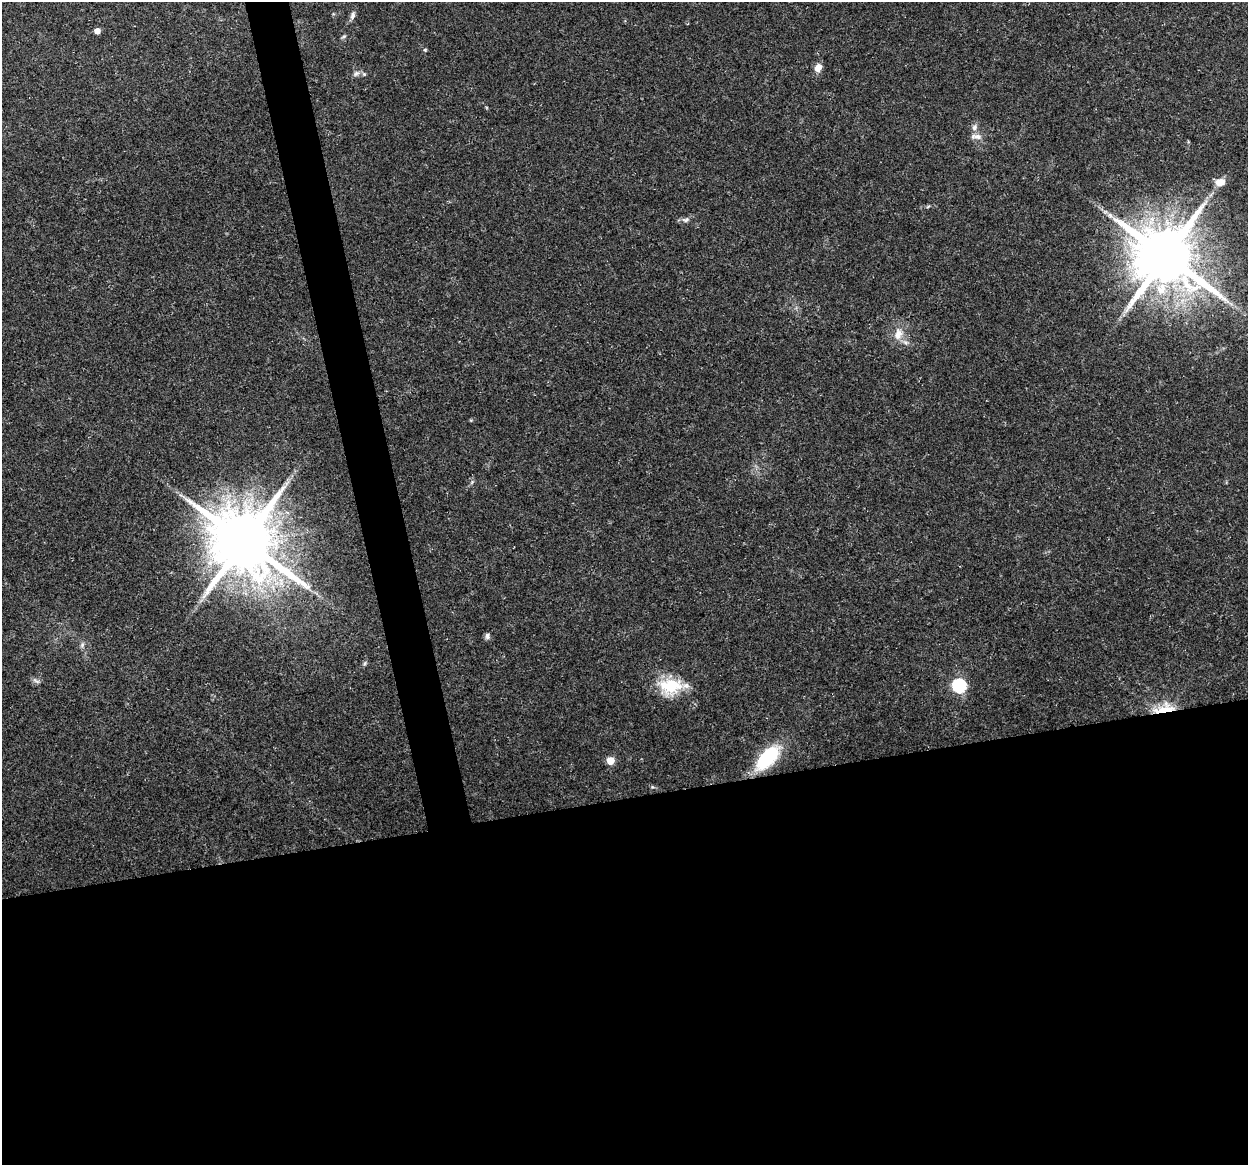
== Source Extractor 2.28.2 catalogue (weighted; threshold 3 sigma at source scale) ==
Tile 15 of 4 x 4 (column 3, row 4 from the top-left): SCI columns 2491-3736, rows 33-1195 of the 4981 x 4766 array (HDU 1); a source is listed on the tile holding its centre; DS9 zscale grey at full resolution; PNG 1250 x 1167 px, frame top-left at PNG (2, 2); no overlay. Shown black and unused: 34% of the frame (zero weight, under 3 of 5 exposures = <1% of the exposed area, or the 3 px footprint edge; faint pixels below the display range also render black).
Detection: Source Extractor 2.28.2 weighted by HDU 2 'WHT'; one run over the whole footprint, this tile lists its part. Background 0.025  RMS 0.0033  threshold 0.0147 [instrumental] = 3 sigma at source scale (4.5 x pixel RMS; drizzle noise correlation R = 1.50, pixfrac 1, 0.0396/0.0396 arcsec/px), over >= 5 px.
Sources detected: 26; all 26 listed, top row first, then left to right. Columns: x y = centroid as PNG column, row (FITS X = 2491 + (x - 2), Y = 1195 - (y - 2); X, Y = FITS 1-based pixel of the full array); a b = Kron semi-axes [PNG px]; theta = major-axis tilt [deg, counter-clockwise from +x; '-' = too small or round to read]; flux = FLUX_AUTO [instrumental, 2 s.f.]
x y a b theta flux
353 15 11 6 74 1.2
97 31 5 4 - 3.3
344 36 7 4 29 0.55
425 50 5 4 - 0.41
818 68 9 7 57 3.1
356 73 11 6 37 1.2
364 74 6 5 - 0.58
974 127 9 7 63 1.4
976 136 17 7 -2 2
1220 182 11 8 12 3.6
1110 215 10 6 -45 1.4
686 220 11 7 12 1.3
1166 256 18 16 -28 2600
1161 289 19 15 88 8.3
898 334 19 12 79 4.4
287 483 8 4 52 1.1
244 541 20 18 -39 2900
487 636 8 6 -89 0.96
82 644 7 5 70 0.86
365 663 7 4 71 0.56
36 681 12 5 -35 0.93
670 686 31 21 6 13
959 686 6 6 - 55
1164 709 24 9 12 9.7
767 758 32 15 47 20
610 761 5 5 - 7
Overlapping masked pixels (flux is a lower limit): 1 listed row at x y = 1164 709